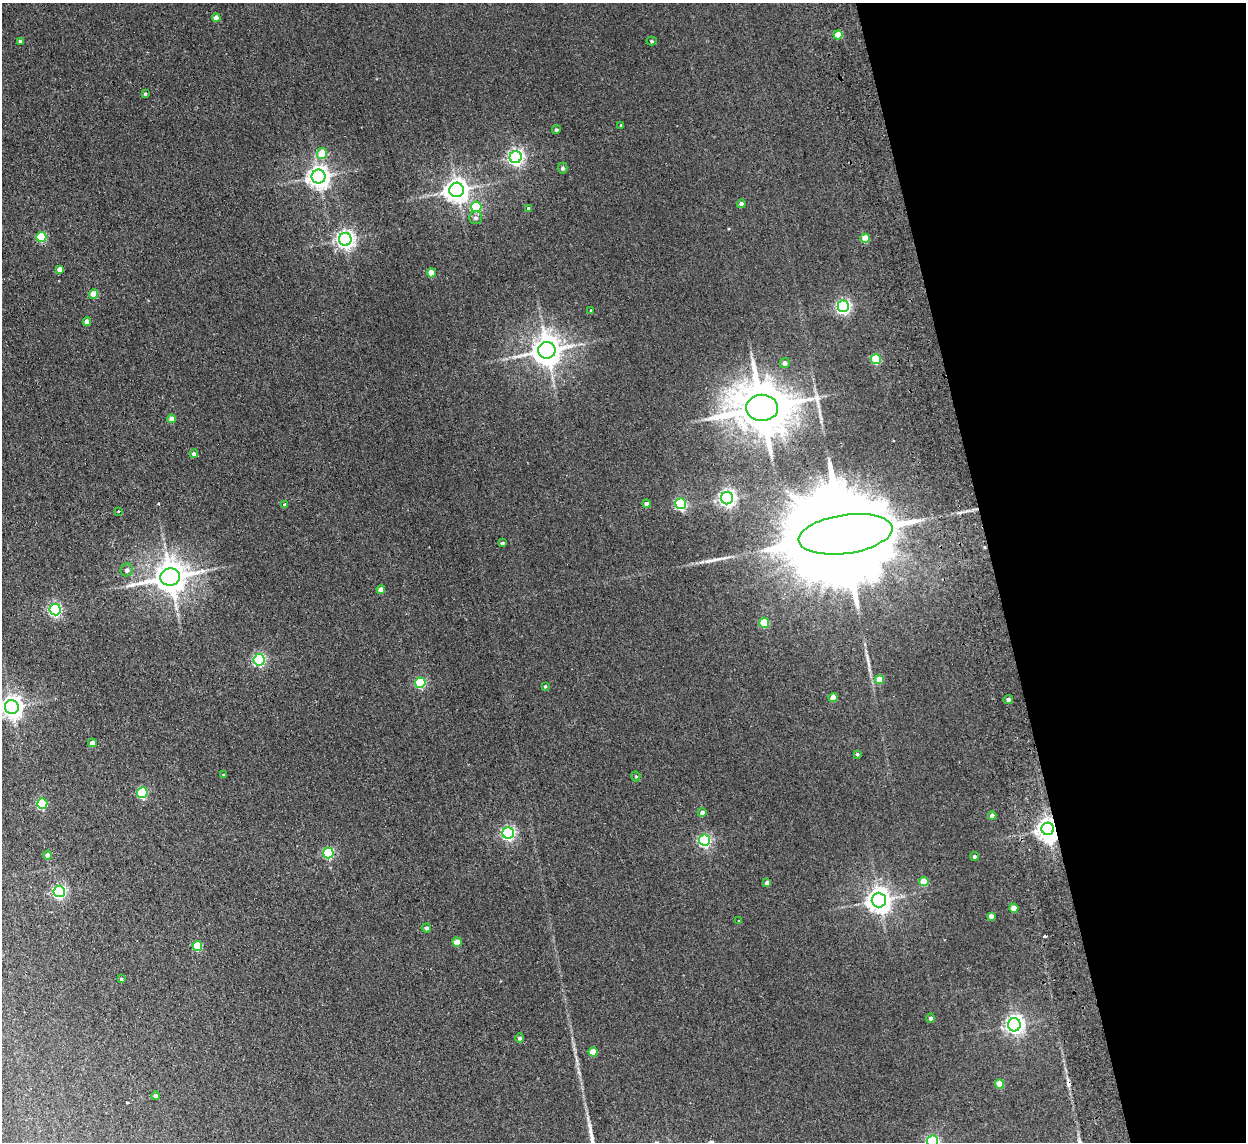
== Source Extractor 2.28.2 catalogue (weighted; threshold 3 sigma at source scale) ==
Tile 12 of 4 x 4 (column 4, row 3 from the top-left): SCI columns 3787-5030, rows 1294-2433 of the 5083 x 4981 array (HDU 1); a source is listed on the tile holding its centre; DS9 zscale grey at full resolution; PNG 1248 x 1144 px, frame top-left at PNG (2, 3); each listed source drawn as its Kron ellipse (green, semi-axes under 4 px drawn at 4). Shown black and unused: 20% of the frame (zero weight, under 2 of 3 exposures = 3% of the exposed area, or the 3 px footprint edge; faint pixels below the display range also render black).
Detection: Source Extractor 2.28.2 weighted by HDU 2 'WHT'; one run over the whole footprint, this tile lists its part. Background 0.0671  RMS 0.0097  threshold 0.0438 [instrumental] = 3 sigma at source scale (4.5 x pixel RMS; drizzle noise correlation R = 1.50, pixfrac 1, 0.05/0.05 arcsec/px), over >= 5 px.
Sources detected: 86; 1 inside a brighter object's white glare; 2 cosmic-ray / hot-pixel residue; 1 long thin detection or spike segment (spike, bleed or trail) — neither listed nor drawn; the other 82 listed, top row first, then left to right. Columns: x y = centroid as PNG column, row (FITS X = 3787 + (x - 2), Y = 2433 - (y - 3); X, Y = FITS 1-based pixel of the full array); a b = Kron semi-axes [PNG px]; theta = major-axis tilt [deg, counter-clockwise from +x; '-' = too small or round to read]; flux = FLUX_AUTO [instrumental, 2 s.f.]
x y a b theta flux
216 18 4 4 - 7.4
838 35 4 4 - 15
21 41 4 4 - 2.5
652 41 5 4 - 1.5
145 94 4 3 - 1.1
621 126 4 3 - 1.2
556 130 4 4 - 1.7
322 153 5 5 - 18
516 157 6 6 - 290
563 168 5 4 - 2.1
319 177 7 7 - 650
457 190 7 7 - 790
741 204 4 4 - 3.2
476 207 5 5 - 76
529 208 4 3 - 2.5
476 218 6 6 - 2.8
41 237 5 5 - 48
865 238 4 4 - 20
345 239 6 6 - 400
59 269 4 4 - 6.2
431 273 4 4 - 14
94 294 4 4 - 15
843 306 6 5 - 230
591 310 4 3 - 0.82
87 322 4 4 - 7.4
547 350 8 8 - 1500
876 359 5 5 - 45
785 363 5 4 - 3.1
762 408 16 13 2 5300
172 419 4 4 - 8.3
194 454 4 4 - 2.9
727 498 6 6 - 360
647 504 4 4 - 3.8
681 504 5 5 - 98
285 505 4 4 - 3.6
118 511 3 2 - 1
845 534 47 19 8 41000
502 543 4 3 - 1.5
127 570 6 6 - 2.9
170 577 10 8 12 1800
381 590 4 4 - 8.8
55 610 5 5 - 140
764 623 5 5 - 36
259 660 5 5 - 140
879 680 4 4 - 17
420 683 5 5 - 73
545 686 3 3 - 1.1
833 697 4 4 - 14
1008 700 4 4 - 3.3
12 707 7 7 - 640
92 743 4 4 - 7.2
857 754 4 4 - 1.2
224 775 4 4 - 0.86
636 776 5 4 - 1.1
142 793 5 5 - 71
42 803 5 5 - 69
702 813 4 4 - 3.8
992 816 4 4 - 4.1
1048 829 6 6 - 660
508 833 6 5 - 200
705 840 5 5 - 150
328 853 5 5 - 81
47 855 4 4 - 4
975 856 4 4 - 1.8
924 881 4 4 - 19
767 883 4 4 - 3.8
59 891 5 5 - 170
879 900 7 7 - 830
1014 908 4 4 - 11
991 916 4 4 - 4.8
739 921 3 3 - 0.57
426 928 4 4 - 2.4
457 942 4 4 - 13
197 946 5 5 - 37
121 979 4 3 - 1.2
930 1018 5 4 - 2.3
1014 1025 6 6 - 450
520 1038 4 4 - 2.3
593 1052 4 4 - 16
1000 1084 4 4 - 19
155 1096 4 4 - 2.3
933 1141 5 5 - 150
Overlapping masked pixels (flux is a lower limit): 2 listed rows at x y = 845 534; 1048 829
Isophote crosses this tile's border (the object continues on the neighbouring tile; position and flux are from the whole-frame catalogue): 2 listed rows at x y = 12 707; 933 1141